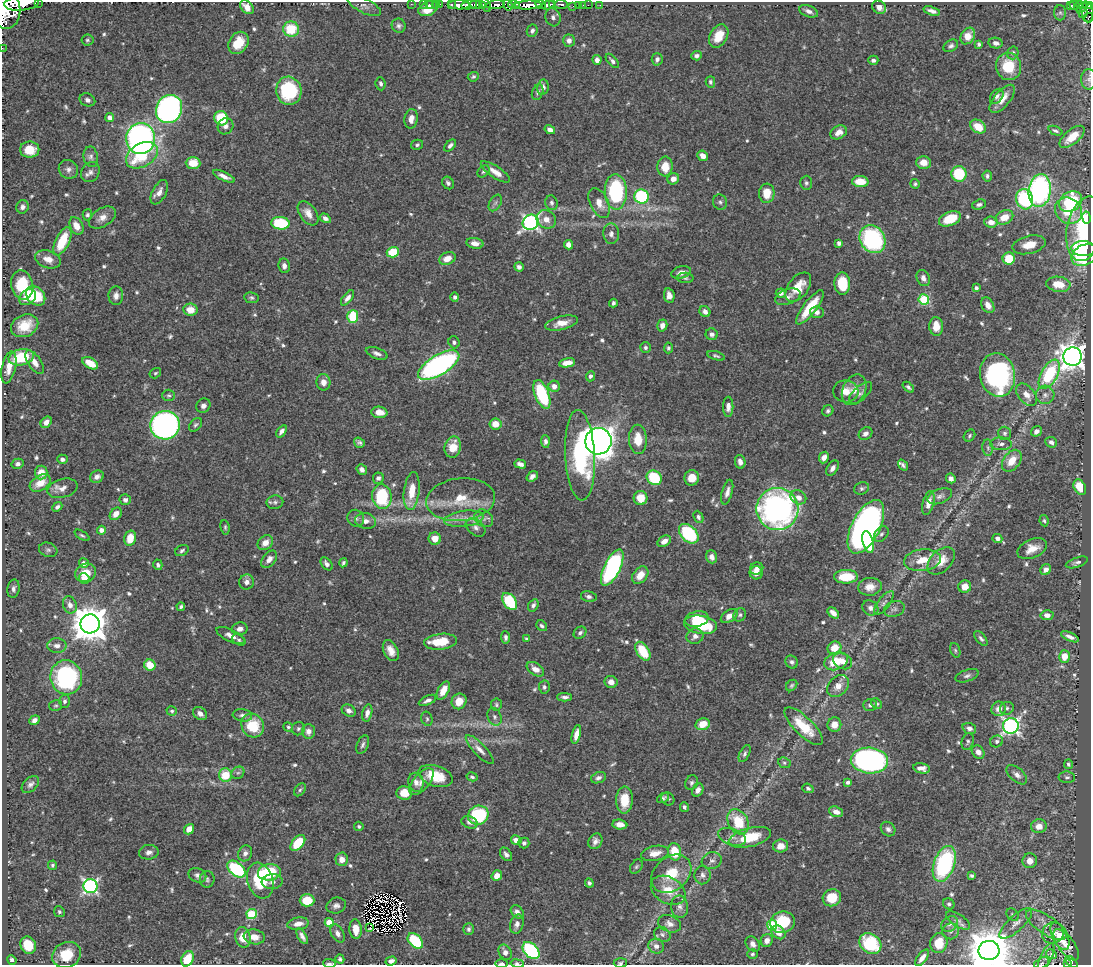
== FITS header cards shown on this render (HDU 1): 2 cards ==
NAXIS1  =                 1089
NAXIS2  =                  963

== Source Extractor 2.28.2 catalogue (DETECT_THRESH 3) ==
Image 1089 x 963 px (HDU 1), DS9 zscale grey, 1 PNG px = 1 image px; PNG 1093 x 967 px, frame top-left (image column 1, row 963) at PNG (2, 2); each listed source drawn as its Kron ellipse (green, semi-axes under 4 px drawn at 4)
Background 0.597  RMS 0.014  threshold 0.0409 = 3 sigma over >= 5 px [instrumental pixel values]
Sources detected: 660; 10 with non-positive FLUX_AUTO (blend fragments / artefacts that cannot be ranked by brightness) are neither listed nor drawn; of the other 650, the 500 brightest by FLUX_AUTO listed and drawn (150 fainter detections omitted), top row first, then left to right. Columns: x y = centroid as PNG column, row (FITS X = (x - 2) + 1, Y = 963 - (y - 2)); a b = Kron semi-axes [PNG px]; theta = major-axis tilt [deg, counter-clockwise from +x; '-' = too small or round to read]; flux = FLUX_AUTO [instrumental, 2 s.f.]
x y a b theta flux
38 2 2 2 - 27
21 4 17 7 4 1200
411 4 2 2 - 7.3
423 4 2 2 - 7.3
429 4 3 2 - 12
436 4 3 3 - 15
440 4 2 2 - 5.4
452 4 3 2 - 29
540 4 5 3 - 210
553 4 3 3 - 190
561 4 7 3 -3 120
459 5 11 4 -1 590
469 5 8 4 10 480
476 5 5 3 - 220
482 5 4 3 - 53
486 5 7 3 -67 61
495 5 9 4 8 370
508 5 6 3 -70 110
514 5 6 4 -10 230
528 5 13 4 3 880
548 5 7 4 15 550
578 5 3 2 - 21
583 5 2 2 - 4
588 5 2 2 - 7.7
600 5 2 2 - 3.8
1075 5 5 3 - 72
1079 5 3 2 - 38
364 6 18 7 -27 5
573 6 2 2 - 3.9
1070 6 4 3 - 49
1089 6 4 3 - 110
247 7 8 5 -48 11
879 7 7 6 - 5.1
1082 7 7 2 44 34
428 8 10 7 26 17
6 10 18 14 -89 2400
809 11 10 5 -21 4.2
932 11 8 4 -17 4.2
1088 12 10 6 -81 34
1060 13 7 6 - 2.2
1083 13 5 3 - 22
553 17 9 7 -71 4.5
1088 18 5 4 - 52
399 26 7 7 - 2.8
291 29 8 7 - 31
532 31 6 5 - 2.9
719 36 12 8 60 18
968 36 9 6 57 13
87 40 6 5 - 1.8
569 41 6 6 - 4.7
238 43 12 9 56 18
996 43 7 5 -10 4.2
979 44 4 3 - 1.9
951 46 8 5 31 2.6
2 48 2 2 - 4.7
1013 53 6 5 - 2.5
697 56 5 4 - 3.1
657 59 6 5 - 3.4
597 60 5 4 - 4.4
873 60 5 4 - 2.8
612 61 9 4 -49 3.1
1008 66 14 12 -74 29
473 77 5 4 - 1.6
1089 79 10 7 -90 4.1
710 82 6 4 -76 2
381 84 7 5 -84 2.2
543 87 8 5 80 4.1
289 91 14 12 -77 69
538 92 8 5 72 2.4
997 96 8 6 52 3.1
1002 99 17 7 50 12
87 100 8 6 -23 3.4
169 109 14 12 61 270
110 117 4 4 - 4.9
221 118 7 6 - 42
411 119 10 6 80 7.4
226 126 8 7 - 4
978 127 8 6 -34 17
550 130 5 4 - 4.1
1055 131 7 4 -23 2
839 132 8 6 30 6.9
1072 137 15 7 40 17
141 139 15 14 - 400
417 145 6 5 - 1.9
450 146 7 4 46 2.9
30 150 10 8 0 17
142 155 17 11 32 38
703 156 6 5 - 6.8
91 157 10 7 -81 3.3
923 162 7 6 - 10
193 163 7 6 - 15
665 166 10 7 87 14
68 169 10 9 - 4.3
483 171 7 5 43 1.8
90 172 10 8 56 4.1
495 172 17 6 -34 8.4
959 174 8 7 - 41
224 176 12 4 -25 5.5
987 176 5 4 - 2.2
673 179 6 5 - 5.5
860 182 8 5 -4 16
448 183 6 5 - 2.6
806 183 7 6 - 2.1
915 184 5 4 - 1.7
1040 191 16 11 82 200
159 192 13 7 62 6.6
616 192 18 11 -88 100
767 193 10 7 87 14
641 196 7 7 - 78
1025 199 10 8 -72 79
720 202 8 7 - 2.3
1070 202 12 9 32 65
495 203 9 5 60 2.5
551 203 7 6 - 2.7
599 203 16 9 -64 11
979 204 7 5 18 2.4
22 207 7 6 - 3.6
1068 211 14 12 -40 30
308 213 14 8 -55 8
87 215 5 5 - 1.8
1004 217 9 6 24 13
102 218 15 9 32 7
325 218 6 4 -33 3.4
1086 218 6 4 -81 20
546 219 10 8 -30 8.1
950 219 11 6 22 26
531 222 8 7 - 280
991 222 7 5 -7 7.1
281 223 9 6 -5 49
76 226 9 6 -61 9.3
1085 229 33 18 78 75
611 234 10 8 -88 4.2
872 239 15 12 -55 110
62 241 15 7 64 33
475 243 8 5 -10 6.1
839 243 4 4 - 4
568 245 5 4 - 5.2
1029 245 17 9 13 12
1083 249 12 7 -3 29
393 252 6 5 - 31
1085 255 14 10 24 66
48 259 13 8 -19 8.6
447 259 8 6 23 9.2
1009 259 6 6 - 23
284 266 7 5 -80 3.9
519 267 5 4 - 2.9
681 272 10 6 15 6.3
685 278 8 5 -2 1.9
923 278 8 6 -66 4.5
842 283 11 8 -85 26
1058 284 12 7 -8 17
22 285 15 11 -77 36
798 287 17 10 54 18
976 288 4 4 - 2.2
781 293 5 4 - 3.8
669 295 7 5 -79 6.6
36 296 11 8 -45 30
116 296 9 7 88 5.4
27 297 9 7 38 12
455 297 4 4 - 3
788 297 13 7 20 5
251 298 7 5 -6 2
347 298 9 4 51 4.1
924 299 5 5 - 64
613 303 4 3 - 2.2
988 305 8 6 -60 6.8
810 307 21 6 52 26
190 310 7 6 - 13
705 312 6 5 - 4.4
817 312 7 6 - 3.6
353 317 6 5 - 36
561 323 17 7 13 9.6
662 325 6 5 - 5
25 326 14 11 25 21
936 326 9 7 -88 11
712 334 6 6 - 3.2
454 342 6 5 - 2.4
645 348 5 5 - 2.1
668 348 5 4 - 1.7
377 353 11 5 -20 3.8
716 356 9 4 -17 1.9
21 357 13 8 12 40
1073 357 9 9 - 940
35 362 13 6 -55 7.7
90 363 9 5 -31 17
567 363 8 4 10 8.7
439 365 23 10 31 250
9 367 16 7 77 11
155 373 6 5 - 1.6
1049 374 16 8 60 65
998 375 22 17 -80 170
590 376 5 4 - 2.6
323 382 8 7 - 6.3
554 386 5 5 - 6.1
908 387 6 4 -41 2.5
854 390 16 11 65 11
846 391 12 11 - 10
860 393 14 6 43 3.4
542 394 15 7 -69 70
169 395 6 6 - 1.9
1027 395 13 8 -49 8.3
1045 395 9 9 - 4.9
203 406 7 6 - 3.9
728 407 10 5 -90 4.5
828 411 6 5 - 2
379 412 8 5 -5 9.4
46 422 6 5 - 5.6
495 424 6 5 - 12
165 425 14 14 - 350
195 425 8 5 47 2
281 431 7 4 56 3.8
1036 431 6 5 - 4.3
1005 433 6 6 - 2.4
866 434 7 6 - 4.1
969 436 6 5 - 1.9
638 439 14 9 -88 17
545 441 6 4 -88 2.9
598 441 13 13 - 990
1051 442 6 5 - 3.1
359 443 6 4 -35 2.4
1001 444 11 6 -1 3.8
453 447 11 8 76 16
988 448 8 5 -84 2.4
580 455 45 15 -87 100
824 457 6 5 - 5.7
62 459 5 4 - 3.3
1012 461 12 8 53 15
740 462 7 5 -79 4.9
18 464 6 5 - 3.5
520 464 6 4 -17 5
903 465 6 4 -54 2.1
833 468 8 5 57 4
362 470 6 4 -52 3.9
41 472 7 6 - 11
532 476 6 4 38 3.8
97 477 7 6 - 4.4
378 478 5 5 - 2.6
654 478 8 7 - 50
692 478 8 7 - 9.7
951 478 5 4 - 3.8
40 483 11 7 31 13
1080 487 8 5 -60 20
62 488 15 9 15 7.1
862 488 7 6 - 2.2
412 491 19 7 83 19
727 492 13 5 75 4.9
382 496 12 9 -83 64
940 496 13 7 22 3.9
798 497 8 6 -32 6.3
641 498 7 7 - 14
125 500 5 5 - 3.2
460 500 34 21 6 36
275 502 8 6 10 2.8
928 503 12 5 75 7.1
57 507 6 4 42 2.6
777 509 21 21 - 310
116 514 7 5 48 7.6
698 517 6 4 -65 2.6
356 518 9 8 - 3.5
484 518 10 8 -39 4.3
464 519 20 8 7 11
366 521 10 7 -10 5.7
1044 521 6 4 -82 1.7
225 527 7 4 -82 1.6
476 527 11 7 -42 4.5
866 527 29 14 63 430
101 530 4 4 - 5
689 534 11 7 -45 73
881 534 9 6 52 2.8
82 535 8 4 -33 1.8
130 538 8 5 77 16
997 538 5 4 - 3.1
435 539 6 6 - 11
664 541 7 5 31 5.4
868 542 11 5 -74 34
265 543 8 6 41 7.4
1032 549 15 9 24 11
48 550 9 7 -18 2.7
182 551 7 5 29 2.2
712 557 7 5 -68 4.7
269 559 10 6 51 5.5
922 560 18 10 7 19
941 561 16 10 46 15
1077 562 11 5 19 2.8
84 563 5 4 - 5.7
343 563 4 3 - 1.9
327 564 7 5 -51 3.6
158 565 5 4 - 2.4
612 568 20 8 64 160
757 569 7 6 - 4.6
1046 569 6 5 - 4.7
85 573 10 9 - 18
756 573 6 6 - 8.2
640 575 10 7 51 12
846 577 12 7 1 30
84 579 5 5 - 4.3
247 582 7 7 - 5.1
870 587 12 9 6 10
965 587 6 6 - 11
14 589 9 6 81 3.4
589 597 8 5 -13 3.3
510 601 10 6 -53 56
884 603 14 5 52 3.4
70 605 9 6 -69 6.1
533 605 6 5 - 3
181 607 4 3 - 1.8
870 608 8 7 - 4.5
894 609 10 7 21 3.6
833 613 7 4 -40 5.4
740 615 7 6 - 2.5
1047 615 6 5 - 6.2
729 616 9 5 34 6.3
697 619 12 7 13 17
90 624 9 9 - 2300
701 625 16 9 -9 42
542 626 6 5 - 2.4
240 629 8 6 11 4.9
580 633 7 5 37 2.6
230 635 15 6 -26 6.4
695 636 8 7 - 4.8
505 637 6 4 -84 2.7
1070 637 9 4 -25 4.5
981 638 9 4 -50 2.6
526 639 4 4 - 1.6
239 640 7 5 -31 1.8
441 642 16 8 6 23
57 646 9 7 -1 5.5
834 648 7 6 - 14
955 650 8 5 -72 1.8
391 651 11 7 -64 8.5
643 651 10 6 -58 33
1064 656 6 5 - 14
836 661 12 8 20 20
843 661 10 7 -28 7.9
792 662 7 6 - 2.7
150 665 6 5 - 17
535 669 10 6 -34 7.3
967 676 12 6 18 3.3
66 677 17 16 - 140
611 682 6 6 - 5.2
792 685 6 5 - 1.6
838 686 12 9 46 8.2
544 687 6 5 - 2.4
443 690 10 5 61 13
565 697 7 4 -2 3
428 700 9 4 24 3.5
65 701 6 5 - 2.3
459 701 8 7 - 11
877 704 6 5 - 1.7
496 705 6 5 - 1.8
870 705 7 6 - 2.5
56 706 6 5 - 1.7
1007 708 7 6 - 2.6
999 709 7 7 - 7.9
172 711 5 4 - 1.7
349 711 7 5 -29 4
200 713 8 6 -39 5.3
367 713 9 5 77 4.7
242 715 10 6 -7 3.4
494 717 9 6 -69 3.3
427 719 7 5 -75 2
34 720 5 4 - 4.1
703 724 7 6 - 15
253 725 12 11 - 29
834 725 7 7 - 7.8
804 726 25 9 -44 26
1011 726 8 7 - 290
288 727 5 4 - 1.6
969 728 7 5 -21 3.7
298 729 7 6 - 2.1
309 731 7 6 - 5.5
576 735 9 4 76 7.8
968 741 9 6 72 2.5
997 741 6 5 - 2.6
363 745 10 5 68 2.8
480 749 19 6 -46 7
978 752 7 6 - 5.4
745 754 9 5 63 2.4
869 760 19 13 -5 240
784 763 6 5 - 1.8
1068 764 5 4 - 1.9
922 768 8 5 -12 5.3
238 773 7 5 39 2.1
226 775 7 6 - 28
1017 775 12 6 -41 5.4
435 776 18 10 -17 27
472 777 6 4 -13 2.1
1067 777 8 5 -2 2.2
598 778 8 5 19 3.4
416 782 9 7 -78 5.7
421 782 16 8 50 7.4
848 782 4 4 - 2.3
691 783 7 6 - 2.5
30 784 10 6 44 3.5
808 788 6 4 -21 1.9
300 790 7 5 53 1.9
698 790 7 5 58 4.9
404 793 8 7 - 14
663 798 6 4 31 2.2
668 799 7 6 - 1.8
624 800 13 8 89 20
684 807 5 4 - 2.1
836 812 7 5 -21 6.2
478 815 10 9 - 70
470 822 8 6 -20 3.3
738 822 13 10 -61 34
620 824 7 5 -5 6.4
359 826 5 4 - 1.8
1039 826 8 7 - 7.7
189 829 5 4 - 7.7
888 829 8 6 -45 3.3
732 837 14 8 -20 5.5
750 837 22 9 15 34
516 840 5 4 - 6.8
595 841 8 6 61 4.3
298 843 9 5 50 30
524 843 5 5 - 2.7
781 846 7 6 - 9.2
149 852 10 7 7 4.3
675 852 9 6 -79 25
245 853 8 7 - 4.1
655 853 14 7 11 8.4
506 854 7 5 -53 3.4
342 859 7 6 - 7.3
712 861 10 8 18 4.3
1030 861 7 7 - 8
944 864 19 10 70 110
52 865 4 4 - 1.7
636 867 8 5 51 1.8
236 869 10 6 -39 83
269 872 11 8 8 62
671 874 22 16 40 28
197 875 9 7 -24 3.4
702 875 9 8 - 4.2
497 876 5 5 - 8.5
972 876 4 3 - 1.7
207 879 8 7 - 2.4
260 881 18 12 -73 43
272 882 10 7 4 4.6
589 883 5 4 - 2.3
90 886 7 7 - 230
668 890 18 13 -30 20
832 898 9 8 - 22
307 900 7 6 - 26
949 904 6 5 - 1.8
336 906 10 8 15 4.1
680 907 11 8 -83 5.6
59 912 5 5 - 1.6
517 912 7 5 -47 4.7
252 914 5 5 - 56
1012 915 7 5 -47 1.9
958 920 14 6 -34 3.8
329 922 4 4 - 22
782 922 12 10 14 41
1016 923 21 7 43 7.6
298 924 11 6 9 7.8
517 924 9 6 74 3.9
669 924 12 8 -22 6.5
950 924 9 7 39 3.8
772 925 5 5 - 68
1046 925 23 9 -34 11
370 927 4 2 - 3.5
356 929 9 6 -85 12
469 929 6 5 - 2.4
951 931 8 8 - 3.8
778 932 8 6 -44 8.1
337 933 10 6 -59 4.7
1053 933 11 10 - 8.4
662 934 9 7 -29 3.3
302 936 8 4 -61 3.6
1060 936 15 7 -65 17
243 937 10 7 -77 14
254 937 11 7 -8 8.1
415 941 9 6 -46 55
767 941 6 6 - 5.7
870 943 12 9 -37 52
939 943 10 8 81 19
753 944 8 6 -50 4.5
28 945 9 7 -63 24
1066 945 18 8 -54 10
656 946 8 7 - 5.5
989 950 10 9 - 4100
531 951 10 6 -46 100
505 952 8 6 -60 5.8
752 954 5 4 - 1.6
1051 954 5 4 - 5.8
66 955 14 12 29 23
1046 957 15 5 64 4.8
922 958 10 4 53 6.1
187 959 8 6 64 22
340 959 4 3 - 1.7
12 960 5 4 - 2.8
391 961 6 4 19 3.7
1071 962 7 3 -40 23
329 963 6 2 -2 1.7
501 963 6 3 0 2.4
517 963 7 3 -10 1.7
620 963 6 4 4 1.6
1041 963 8 5 28 2.2
1067 963 3 2 - 13
At the frame edge (FLAGS 8, measured only in part): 16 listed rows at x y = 38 2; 21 4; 1089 6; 6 10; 1088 18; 2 48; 1089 79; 989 950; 187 959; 1071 962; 329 963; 501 963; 517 963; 620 963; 1041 963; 1067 963
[150 fainter detections neither listed nor drawn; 10 non-positive-flux detections neither listed nor drawn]